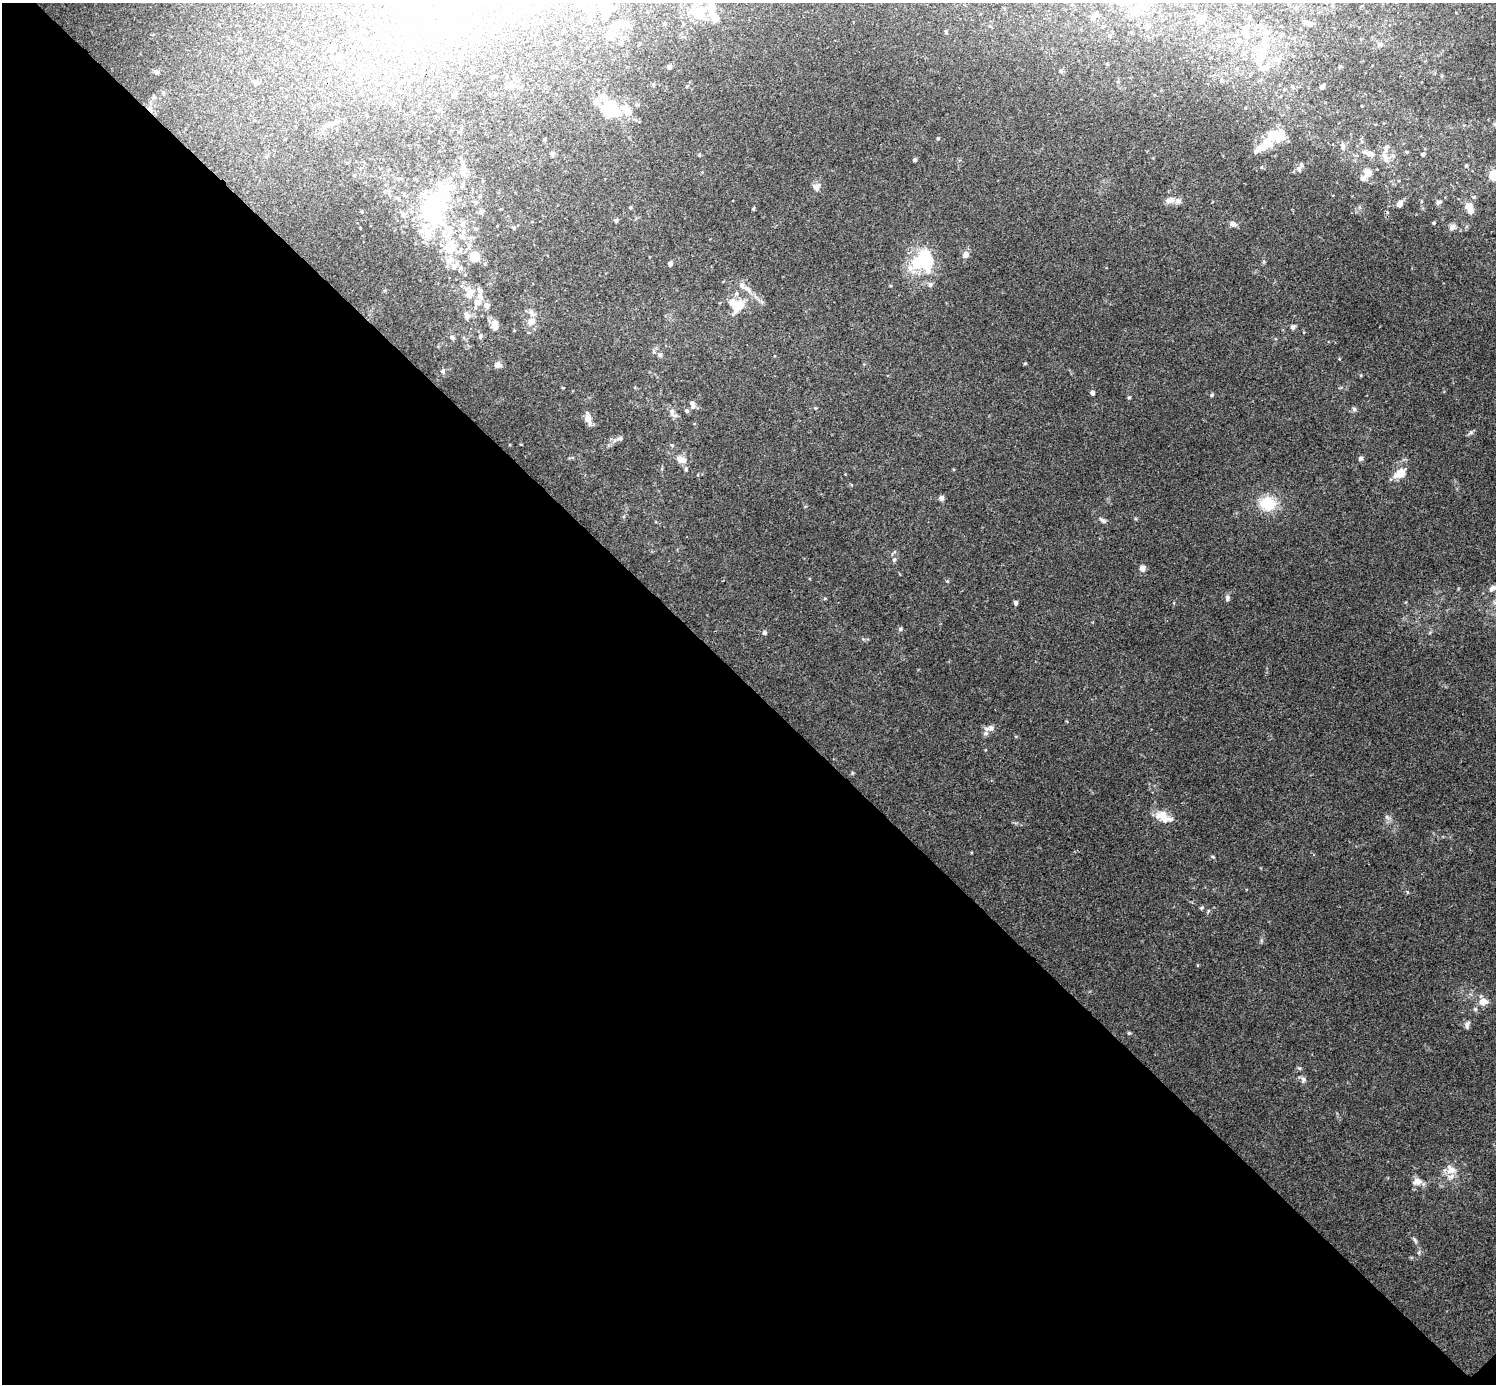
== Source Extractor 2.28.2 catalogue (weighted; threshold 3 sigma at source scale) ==
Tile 14 of 4 x 4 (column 2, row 4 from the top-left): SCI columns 1497-2990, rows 160-1541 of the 5985 x 5985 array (HDU 1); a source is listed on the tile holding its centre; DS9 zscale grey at full resolution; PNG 1498 x 1386 px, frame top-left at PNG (2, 3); no overlay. Shown black and unused: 51% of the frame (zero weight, under 3 of 4 exposures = <1% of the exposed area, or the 3 px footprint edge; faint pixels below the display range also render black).
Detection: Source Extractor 2.28.2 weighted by HDU 2 'WHT'; one run over the whole footprint, this tile lists its part. Background 0.0348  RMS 0.0047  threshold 0.0211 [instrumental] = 3 sigma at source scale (4.5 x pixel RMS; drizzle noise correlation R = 1.50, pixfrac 1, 0.05/0.05 arcsec/px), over >= 5 px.
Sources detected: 155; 8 inside a brighter object's white glare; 1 cosmic-ray / hot-pixel residue — not listed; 24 inside a brighter listed object's ellipse — not listed separately; the other 122 listed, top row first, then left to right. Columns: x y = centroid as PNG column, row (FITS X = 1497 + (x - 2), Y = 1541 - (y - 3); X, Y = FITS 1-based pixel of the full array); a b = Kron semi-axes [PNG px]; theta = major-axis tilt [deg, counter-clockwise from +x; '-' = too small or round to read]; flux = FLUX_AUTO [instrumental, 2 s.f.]
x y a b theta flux
1152 3 6 6 - 1.1
712 5 25 8 90 4.7
610 9 10 9 - 2.9
418 10 19 11 -67 7.9
1135 11 10 7 44 9.1
591 12 11 7 70 2.8
697 13 18 16 -51 7.9
1094 17 8 6 46 1.4
1200 19 8 7 - 3.6
623 23 13 10 44 3.6
1308 24 11 5 -15 1.7
1147 26 8 7 - 1.3
1245 32 17 8 -74 4.3
1266 32 6 6 - 1.4
1110 36 5 4 - 0.61
611 37 9 6 1 1.7
366 42 8 7 - 1.7
407 42 6 4 1 0.94
621 43 5 4 - 0.82
1380 45 7 6 - 1.3
1261 57 26 13 61 10
337 58 11 8 -45 2.4
361 66 7 6 - 1.9
1340 66 5 4 - 0.55
669 67 5 5 - 1.2
1061 71 5 5 - 0.71
157 72 6 5 - 1.4
256 82 6 6 - 1.5
1292 86 6 3 -20 0.6
1322 87 5 4 - 2.2
454 95 4 4 - 0.78
153 97 6 4 -90 0.65
393 104 6 4 71 0.66
610 109 18 14 -25 28
336 121 7 7 - 1.2
1275 137 25 12 31 18
938 138 4 4 - 0.45
1343 147 7 5 82 1.4
1407 152 5 3 - 0.42
1369 153 16 7 -20 3.9
552 154 5 5 - 0.98
1423 154 5 5 - 1.2
699 155 4 4 - 0.49
1385 157 17 7 -72 3.3
915 160 5 4 - 0.78
1466 166 5 4 - 0.68
463 169 9 8 - 3
1299 169 11 6 86 1.6
1367 174 17 10 56 6.2
1494 175 6 5 - 25
816 187 10 8 66 2.4
398 199 7 4 -35 0.6
1170 200 14 7 9 2.7
1439 202 9 5 27 1.1
1400 204 7 6 - 2.4
1468 206 9 8 - 3.4
753 209 4 3 - 0.58
432 212 60 29 89 46
481 212 6 5 - 1.2
616 220 5 5 - 0.84
1434 223 4 3 - 0.57
462 224 8 6 -74 1.9
1233 224 8 6 -21 2
1452 227 9 7 49 1.8
965 255 8 7 - 2.3
475 256 10 9 - 11
449 260 14 9 16 4.4
923 261 29 25 34 27
670 263 5 4 - 1.5
748 289 11 6 -38 2.2
470 293 17 13 66 6.4
486 305 8 7 - 2.3
736 306 23 12 -57 8.5
531 312 12 6 -50 2
467 315 11 8 -58 3
531 321 10 8 37 3.6
495 325 10 7 86 4.3
1293 327 6 6 - 1.2
480 336 7 5 73 0.99
452 337 6 5 - 1.3
660 355 6 5 - 0.98
1025 363 5 3 - 0.44
498 365 10 8 -5 1.8
443 371 6 5 - 0.97
1092 393 4 4 - 1.5
1212 395 5 4 - 0.64
1129 397 4 4 - 0.53
692 404 10 6 -66 1.9
815 408 4 4 - 0.41
1354 409 6 6 - 1.1
687 411 7 5 -56 0.87
672 412 11 7 -82 2.2
588 418 12 10 -74 3
620 438 8 6 22 1.1
672 445 5 4 - 0.63
1361 458 6 6 - 1
681 460 13 8 -18 4
686 469 5 5 - 0.76
1400 473 12 10 51 5.7
941 498 6 5 - 1.7
1267 504 14 12 -14 16
1102 520 11 5 -34 1.2
894 560 7 5 74 1.1
1142 568 6 6 - 2.8
947 581 4 3 - 0.46
1492 588 12 8 21 2.5
1227 598 8 6 76 1.2
1016 603 4 4 - 1.7
900 629 6 5 - 0.79
764 633 6 5 - 1
991 728 9 8 - 2
1164 817 21 11 -31 7.1
1201 908 7 4 32 0.61
1483 1002 9 8 - 4.2
1475 1009 5 5 - 0.78
1467 1024 12 5 72 1.4
1129 1033 5 4 - 0.57
1299 1068 6 4 -18 0.64
1303 1080 8 7 - 1.4
1452 1170 13 8 20 3.9
1417 1181 14 9 9 3.2
1415 1240 7 4 -71 0.79
Isophote crosses this tile's border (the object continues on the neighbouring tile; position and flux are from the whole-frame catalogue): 4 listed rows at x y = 1152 3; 712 5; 1494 175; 1492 588
Unlisted compact peaks at least as high as the median listed source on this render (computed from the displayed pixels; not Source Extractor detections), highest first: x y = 1213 857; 1387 817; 852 773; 1470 432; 1407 892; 825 598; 1419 1253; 1361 375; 1261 940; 1197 965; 971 853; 563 388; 894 552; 1264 262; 1136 518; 985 750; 1339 359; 890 286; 1421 201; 521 444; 510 445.